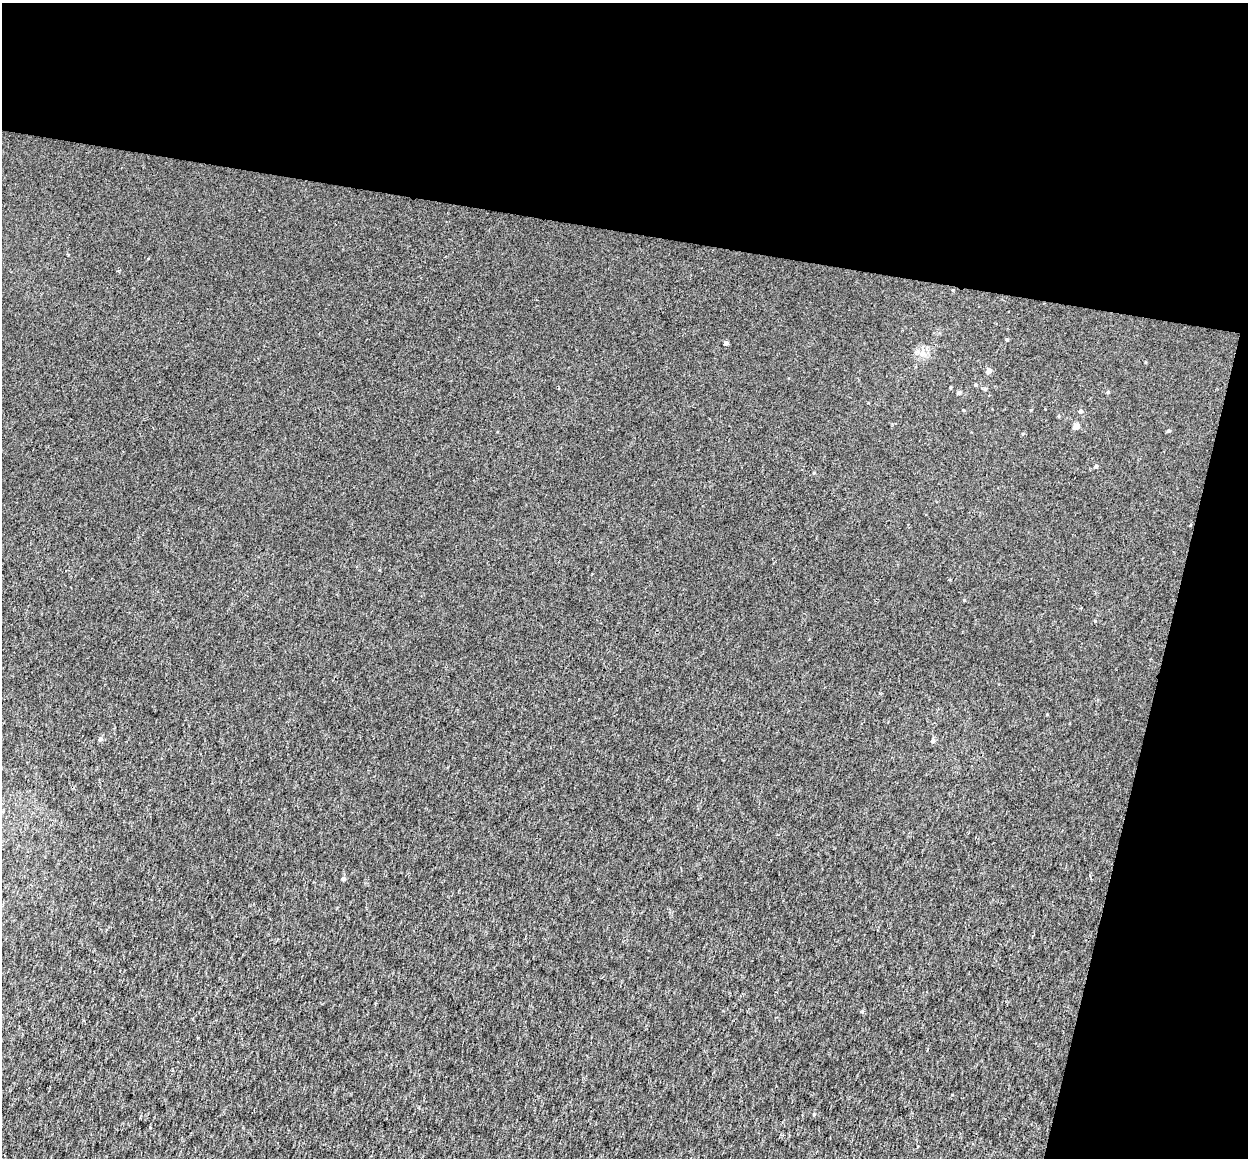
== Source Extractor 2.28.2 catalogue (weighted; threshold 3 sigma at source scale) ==
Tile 2 of 2 x 2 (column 2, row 1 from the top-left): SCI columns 1247-2492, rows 1287-2442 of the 2503 x 2587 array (HDU 1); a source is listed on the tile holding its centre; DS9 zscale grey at full resolution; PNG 1250 x 1160 px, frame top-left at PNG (2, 3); no overlay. Shown black and unused: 26% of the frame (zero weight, under 2 of 3 exposures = <1% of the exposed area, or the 3 px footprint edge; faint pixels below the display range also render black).
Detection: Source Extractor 2.28.2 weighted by HDU 2 'WHT'; one run over the whole footprint, this tile lists its part. Background 0.00127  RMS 0.0052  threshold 0.0235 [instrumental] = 3 sigma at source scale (4.5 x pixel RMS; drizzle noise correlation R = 1.50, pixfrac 1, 0.0396/0.0396 arcsec/px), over >= 5 px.
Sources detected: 14; all 14 listed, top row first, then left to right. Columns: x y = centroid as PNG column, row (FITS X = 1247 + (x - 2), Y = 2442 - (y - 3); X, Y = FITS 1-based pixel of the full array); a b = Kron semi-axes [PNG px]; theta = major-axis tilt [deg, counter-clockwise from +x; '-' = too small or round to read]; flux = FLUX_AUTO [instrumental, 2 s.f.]
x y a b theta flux
726 343 4 3 - 2.2
922 353 6 6 - 1.6
989 371 5 4 - 3.5
985 389 5 5 - 0.67
1108 392 4 4 - 0.6
959 393 4 4 - 1.1
1080 411 5 4 - 1.3
1076 426 4 4 - 5
1168 431 4 4 - 0.89
1096 466 5 4 - 0.84
100 739 5 5 - 1.4
933 741 5 4 - 1.3
343 878 5 4 - 0.98
814 1114 4 3 - 0.45
Unlisted compact peaks at least as high as the median listed source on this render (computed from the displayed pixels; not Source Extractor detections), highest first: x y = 964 600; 862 1011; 1095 621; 1007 340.